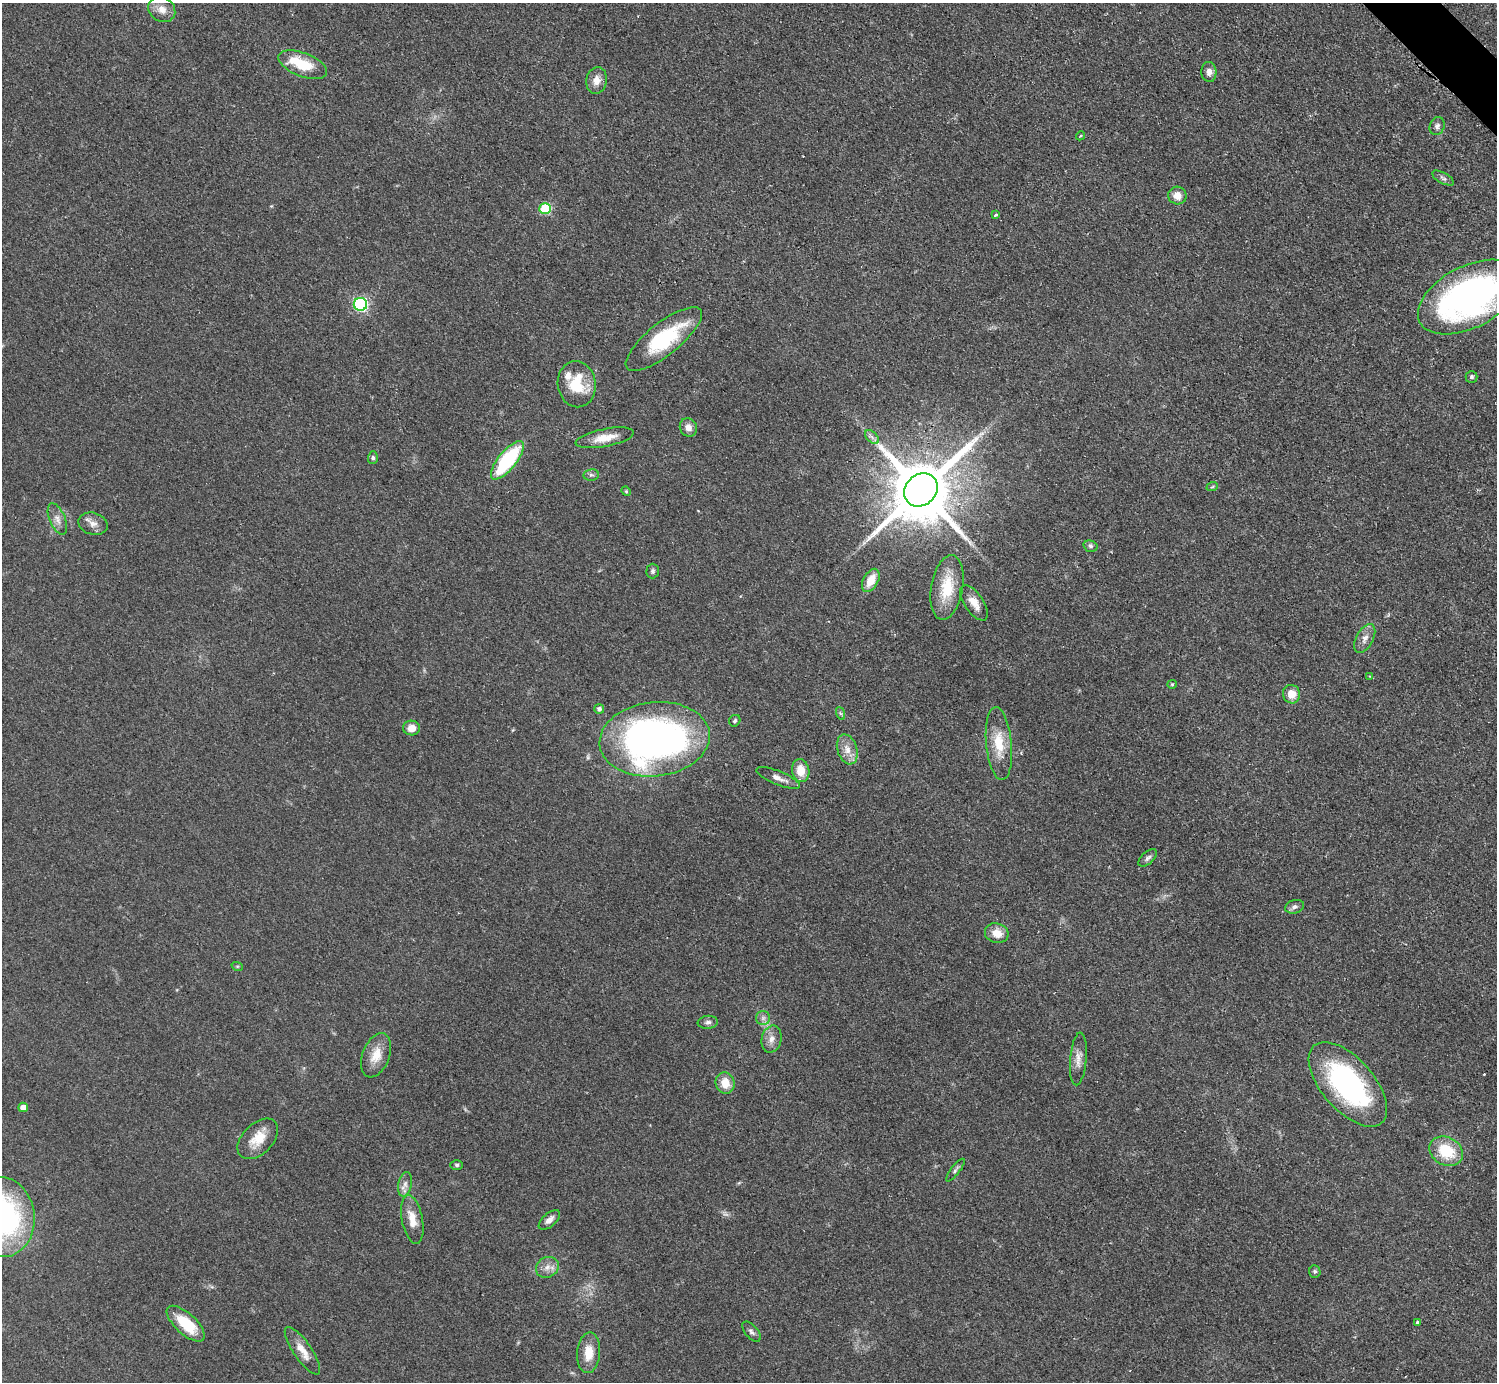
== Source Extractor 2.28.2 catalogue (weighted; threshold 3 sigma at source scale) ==
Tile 10 of 4 x 4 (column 2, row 3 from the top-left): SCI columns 1503-2997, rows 1687-3066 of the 5989 x 5988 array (HDU 1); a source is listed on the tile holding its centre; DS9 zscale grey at full resolution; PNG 1499 x 1384 px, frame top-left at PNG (2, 3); each listed source drawn as its Kron ellipse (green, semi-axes under 4 px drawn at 4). Shown black and unused: <1% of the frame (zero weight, under 2 of 3 exposures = <1% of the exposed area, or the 3 px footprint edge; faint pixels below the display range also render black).
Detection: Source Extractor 2.28.2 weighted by HDU 2 'WHT'; one run over the whole footprint, this tile lists its part. Background 0.05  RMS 0.0069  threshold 0.0312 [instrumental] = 3 sigma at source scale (4.5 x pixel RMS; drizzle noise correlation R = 1.50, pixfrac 1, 0.05/0.05 arcsec/px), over >= 5 px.
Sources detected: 76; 1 too faint to see at this stretch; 1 inside a brighter object's white glare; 1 cosmic-ray / hot-pixel residue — neither listed nor drawn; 2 inside a brighter listed object's ellipse — not listed separately; the other 71 listed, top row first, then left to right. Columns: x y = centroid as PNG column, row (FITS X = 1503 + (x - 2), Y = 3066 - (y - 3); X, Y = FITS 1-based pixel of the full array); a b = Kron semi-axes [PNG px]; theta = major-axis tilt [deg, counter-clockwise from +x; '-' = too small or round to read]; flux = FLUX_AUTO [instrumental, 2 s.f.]
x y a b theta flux
162 9 14 12 -36 6.6
303 65 26 12 -21 23
1209 72 10 7 -84 3.6
597 80 13 10 81 6.5
1437 126 9 7 69 2.3
1080 136 5 3 - 1
1443 178 12 5 -29 2
1177 196 9 9 - 6.3
545 209 6 5 - 42
996 215 4 3 - 1.3
1469 297 55 30 27 260
360 304 6 6 - 130
664 339 47 16 39 48
1472 377 6 6 - 1.3
577 384 23 19 -82 24
688 427 9 8 - 4.5
872 437 8 5 -45 2.2
605 438 29 9 11 12
373 458 6 5 - 1.5
507 460 23 9 51 61
591 475 8 5 9 1.7
1212 487 6 3 19 0.79
921 490 18 15 44 7000
626 491 5 4 - 0.83
57 519 16 8 -67 5
93 524 15 11 -15 5.4
1090 546 7 5 -16 1.8
653 571 7 6 - 1.7
871 580 12 7 61 12
947 587 33 16 80 25
974 603 20 9 -56 8.5
1365 639 15 8 62 5.3
1370 676 4 3 - 0.55
1172 684 5 4 - 0.73
1291 694 9 8 - 8.6
599 709 5 5 - 2.5
840 713 6 4 -71 1.1
735 721 6 5 - 1.3
411 728 8 7 - 6.5
655 739 55 37 6 340
999 744 37 13 -85 19
847 749 15 10 -72 7.2
801 771 11 8 -79 11
778 778 23 7 -22 5.1
1148 858 11 6 42 2.3
1295 907 10 6 17 2.6
997 933 12 10 -15 8.6
237 966 6 3 -18 0.73
763 1018 7 7 - 2.6
708 1022 10 6 7 2.4
771 1039 14 10 76 5.4
376 1055 23 13 69 12
1078 1059 26 8 85 6.3
725 1083 11 9 -75 9.6
1348 1084 51 26 -49 120
23 1107 5 5 - 6.7
258 1139 24 15 45 14
1446 1151 17 14 -27 26
457 1165 6 5 - 1.4
955 1170 14 4 53 1.9
405 1184 12 6 79 3.9
2 1217 40 32 -85 160
412 1219 25 10 -79 10
549 1220 13 6 41 4.1
547 1267 12 10 29 5.5
1315 1271 6 5 - 1.3
1418 1322 3 3 - 3.2
186 1324 24 10 -42 26
751 1332 12 6 -49 2.2
302 1351 28 9 -55 9.4
589 1353 20 11 86 12
Overlapping masked pixels (flux is a lower limit): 1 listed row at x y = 921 490
Isophote crosses this tile's border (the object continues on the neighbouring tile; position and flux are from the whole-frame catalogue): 2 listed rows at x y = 1469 297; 2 1217